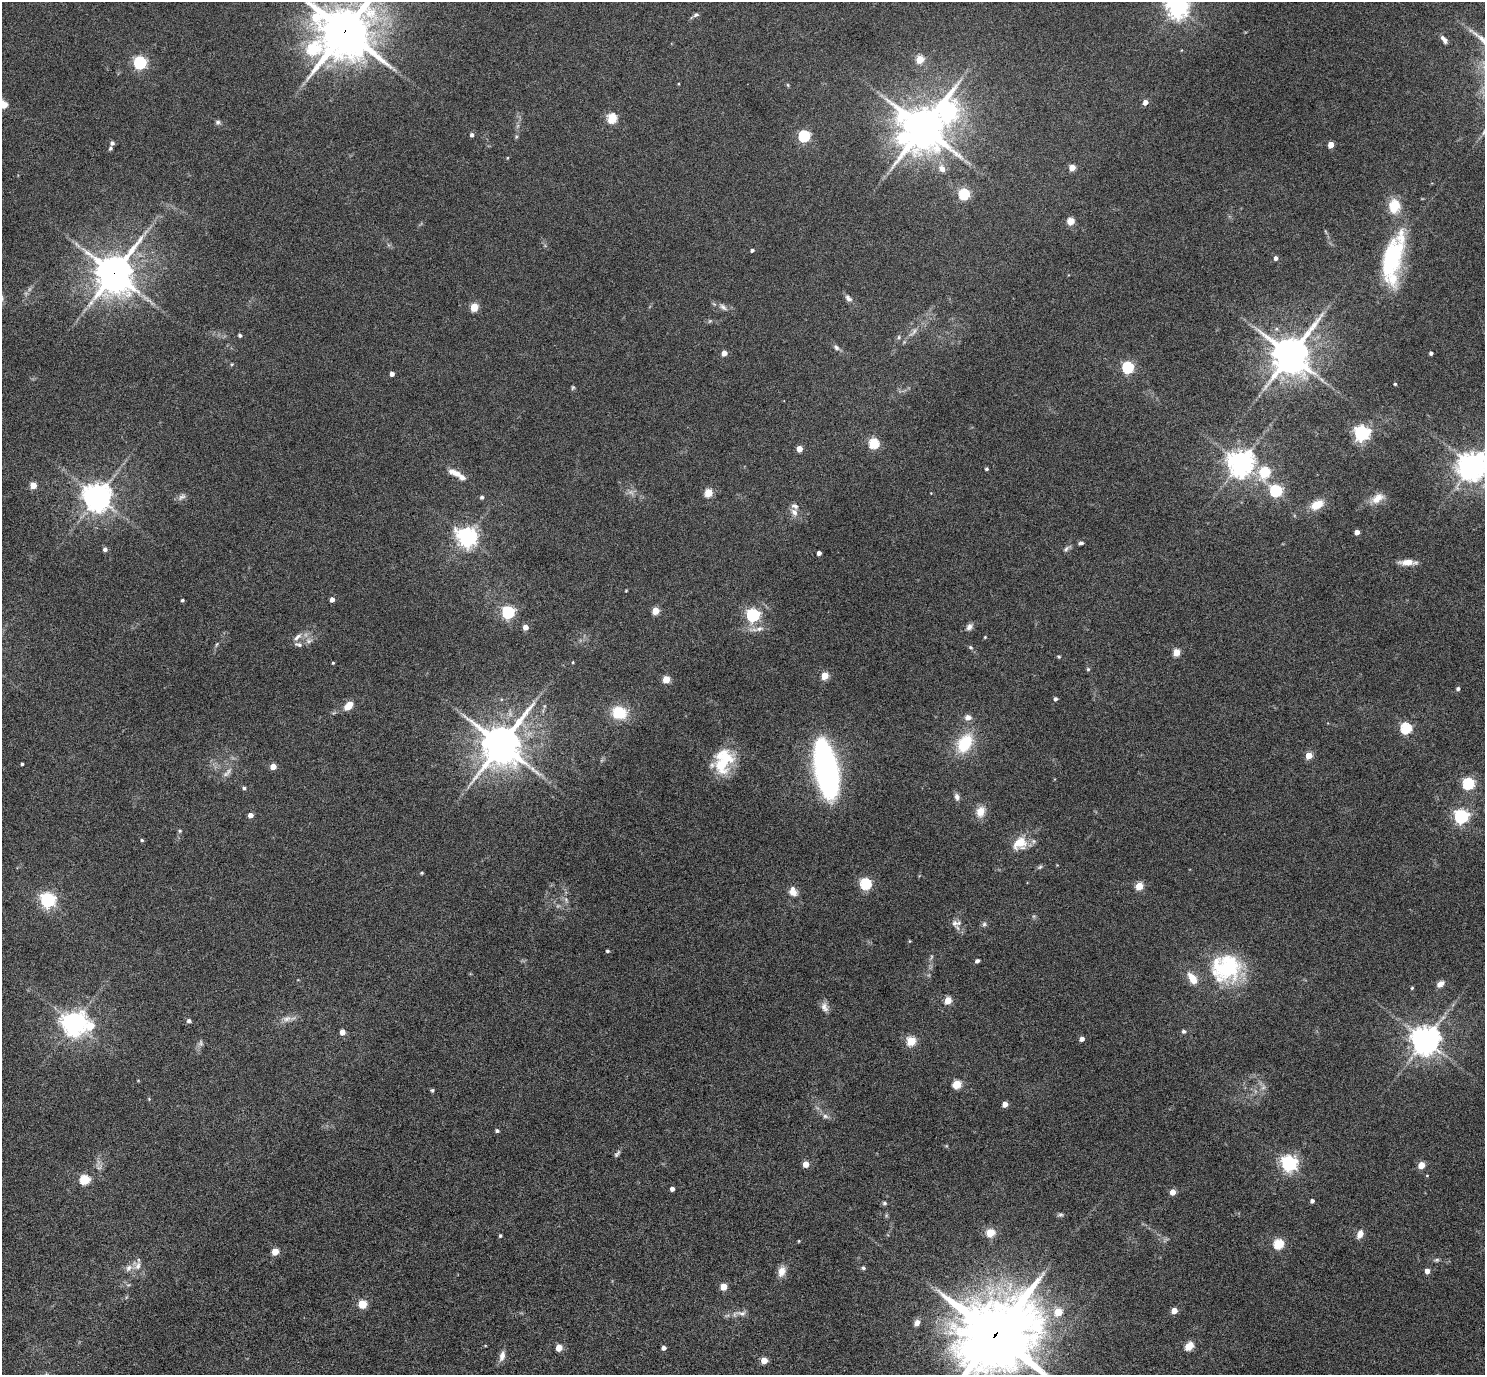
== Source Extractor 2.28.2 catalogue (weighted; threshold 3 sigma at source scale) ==
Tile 7 of 4 x 4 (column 3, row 2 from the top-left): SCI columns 2972-4454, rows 3043-4415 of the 5940 x 5944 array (HDU 1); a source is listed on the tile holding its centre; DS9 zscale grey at full resolution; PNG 1487 x 1377 px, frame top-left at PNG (2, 2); no overlay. Shown black and unused: <1% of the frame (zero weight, under 5 of 9 exposures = <1% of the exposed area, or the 3 px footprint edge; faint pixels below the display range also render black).
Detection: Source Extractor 2.28.2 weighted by HDU 2 'WHT'; one run over the whole footprint, this tile lists its part. Background 0.0429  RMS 0.0039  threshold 0.016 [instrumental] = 3 sigma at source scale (4.09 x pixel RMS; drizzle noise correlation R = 1.36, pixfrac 0.8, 0.05/0.05 arcsec/px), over >= 5 px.
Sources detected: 192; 2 too faint to see at this stretch — not listed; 6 inside a brighter listed object's ellipse — not listed separately; the other 184 listed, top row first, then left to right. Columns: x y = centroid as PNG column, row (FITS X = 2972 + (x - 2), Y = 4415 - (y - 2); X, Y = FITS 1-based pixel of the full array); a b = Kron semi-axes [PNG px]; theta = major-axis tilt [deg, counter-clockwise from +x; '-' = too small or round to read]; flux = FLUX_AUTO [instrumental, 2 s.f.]
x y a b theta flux
1177 7 7 7 - 270
696 15 8 5 28 0.84
345 31 18 17 - 1900
1444 39 12 5 -58 1.6
313 49 10 8 34 23
920 59 5 4 - 12
140 63 6 5 - 62
788 85 6 4 -71 0.38
1145 102 5 4 - 2.7
2 104 11 8 -39 4.4
947 111 12 9 80 160
612 118 5 5 - 24
218 122 7 5 -15 0.84
923 128 13 10 -44 1300
472 135 4 4 - 1.1
804 136 5 5 - 40
516 137 6 4 72 0.47
902 138 30 14 88 34
112 143 5 5 - 0.98
1331 145 4 4 - 5.3
110 148 5 4 - 0.68
507 158 4 3 - 0.28
1072 167 4 4 - 5.6
942 169 10 8 -46 2.4
964 194 5 5 - 35
1394 206 16 13 86 8.2
1070 221 8 8 - 2.9
752 250 4 3 - 0.87
1276 258 4 4 - 1.4
1392 258 53 22 77 36
114 273 12 10 41 890
117 284 11 9 -18 58
848 298 10 6 -41 1.4
474 307 5 4 - 13
723 307 12 6 -40 1.5
914 332 16 4 50 1.6
240 335 4 3 - 0.81
899 337 5 5 - 0.59
836 347 9 6 -35 1.1
724 353 4 4 - 3.9
1431 353 4 3 - 0.84
1290 355 13 11 55 960
232 364 4 4 - 0.36
1128 367 5 5 - 43
392 374 4 4 - 2
1395 384 3 3 - 0.46
573 387 6 5 - 0.51
1361 433 6 6 - 120
874 443 5 5 - 29
799 449 4 4 - 5.7
1240 463 8 7 - 440
1473 465 9 8 - 530
987 469 3 3 - 0.6
1265 472 6 5 - 29
455 473 18 8 -22 3.6
33 485 4 4 - 7.3
1276 491 5 5 - 51
708 493 5 5 - 14
97 497 8 8 - 540
182 497 12 7 32 1.4
482 497 5 5 - 0.8
1377 498 18 10 33 4
1317 505 13 8 29 6.1
794 512 11 8 -56 2.3
1357 532 4 4 - 3.1
467 537 7 7 - 220
1081 543 7 4 6 0.78
105 549 5 5 - 1.2
1066 549 9 5 50 0.98
819 553 4 4 - 1.8
1408 562 21 6 -1 3.7
626 591 3 3 - 0.3
332 599 4 4 - 2
182 600 3 3 - 0.58
655 611 5 4 - 10
508 612 6 5 - 53
753 615 6 5 - 70
525 627 5 4 - 2.9
969 627 10 7 48 1.5
759 629 13 7 11 2.2
297 637 12 6 40 1.8
985 637 4 3 - 0.36
309 641 10 6 11 1.5
217 644 6 4 70 0.47
298 645 13 6 -14 1.2
971 647 6 5 - 0.63
1176 652 5 4 - 9.1
1059 657 6 4 -18 0.43
573 662 4 3 - 0.31
333 663 3 3 - 0.34
1088 669 6 5 - 0.49
825 676 5 4 - 12
666 679 5 4 - 10
1458 689 4 4 - 0.99
1055 699 4 4 - 0.96
349 705 12 7 44 4.2
619 713 16 13 -18 11
968 717 8 7 - 2.1
1406 728 5 5 - 37
965 743 20 13 61 16
501 744 13 12 - 1200
1309 755 4 4 - 8.6
723 761 29 21 70 16
22 764 3 3 - 0.5
273 767 4 4 - 5.1
826 769 47 16 -79 130
1468 783 5 5 - 44
244 788 4 4 - 0.72
957 797 10 7 -76 1.3
980 812 13 10 71 4.5
250 815 4 4 - 2.9
1461 816 6 6 - 93
180 831 5 4 - 0.5
142 840 4 4 - 0.55
1020 843 21 16 31 7
1040 867 6 5 - 0.63
422 873 4 3 - 0.41
865 884 5 5 - 43
1139 886 5 4 - 14
793 892 11 8 -23 2.6
48 900 6 6 - 100
566 900 7 4 -58 0.78
955 923 10 9 - 2
984 924 7 6 - 0.82
910 941 5 3 - 0.31
607 951 4 3 - 0.55
977 961 5 4 - 0.88
1226 968 38 33 8 31
1440 984 9 6 33 2.1
1412 988 4 3 - 0.4
948 1000 5 4 - 9.3
824 1007 13 9 -70 2.1
287 1019 13 8 14 2.4
189 1021 5 5 - 1.2
74 1023 7 7 - 380
90 1026 7 6 - 11
1184 1031 5 5 - 0.75
342 1032 4 4 - 3.6
1082 1039 4 4 - 2.1
1425 1040 8 8 - 550
911 1041 5 5 - 20
201 1043 10 6 -85 1
957 1084 5 5 - 15
1263 1088 7 5 2 0.85
432 1090 4 4 - 0.56
149 1099 5 4 - 0.35
1005 1104 4 4 - 4.3
825 1116 8 6 -17 1.2
497 1131 4 4 - 0.76
617 1154 10 5 51 0.86
1289 1163 6 6 - 130
806 1164 4 4 - 4.9
1421 1165 4 4 - 7.9
1427 1175 4 3 - 0.27
85 1180 5 5 - 26
672 1189 4 4 - 1.6
1173 1192 4 4 - 4.7
1312 1201 4 4 - 1.2
884 1203 6 5 - 0.67
1060 1215 8 5 13 0.72
990 1233 5 5 - 16
1360 1234 11 7 67 2.3
500 1236 4 4 - 0.62
799 1241 3 3 - 0.33
1278 1244 5 5 - 28
275 1251 5 4 - 9
1437 1260 7 5 19 0.63
138 1266 12 7 70 2.2
129 1268 11 8 56 2
863 1268 5 5 - 0.6
1427 1271 4 4 - 2.9
782 1272 13 9 76 3.1
723 1287 5 4 - 8.4
362 1304 5 5 - 16
1174 1311 4 4 - 5.9
1058 1312 5 5 - 12
741 1313 15 7 -6 2.1
917 1323 7 6 - 2
995 1335 25 22 34 3600
1188 1346 5 5 - 12
559 1348 5 4 - 7.6
664 1348 4 4 - 1.8
502 1356 13 7 77 2.2
764 1360 5 4 - 6.9
Overlapping masked pixels (flux is a lower limit): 3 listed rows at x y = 345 31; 114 273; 995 1335
Isophote crosses this tile's border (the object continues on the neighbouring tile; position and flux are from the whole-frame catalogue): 5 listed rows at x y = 1177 7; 345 31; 2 104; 1473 465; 995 1335